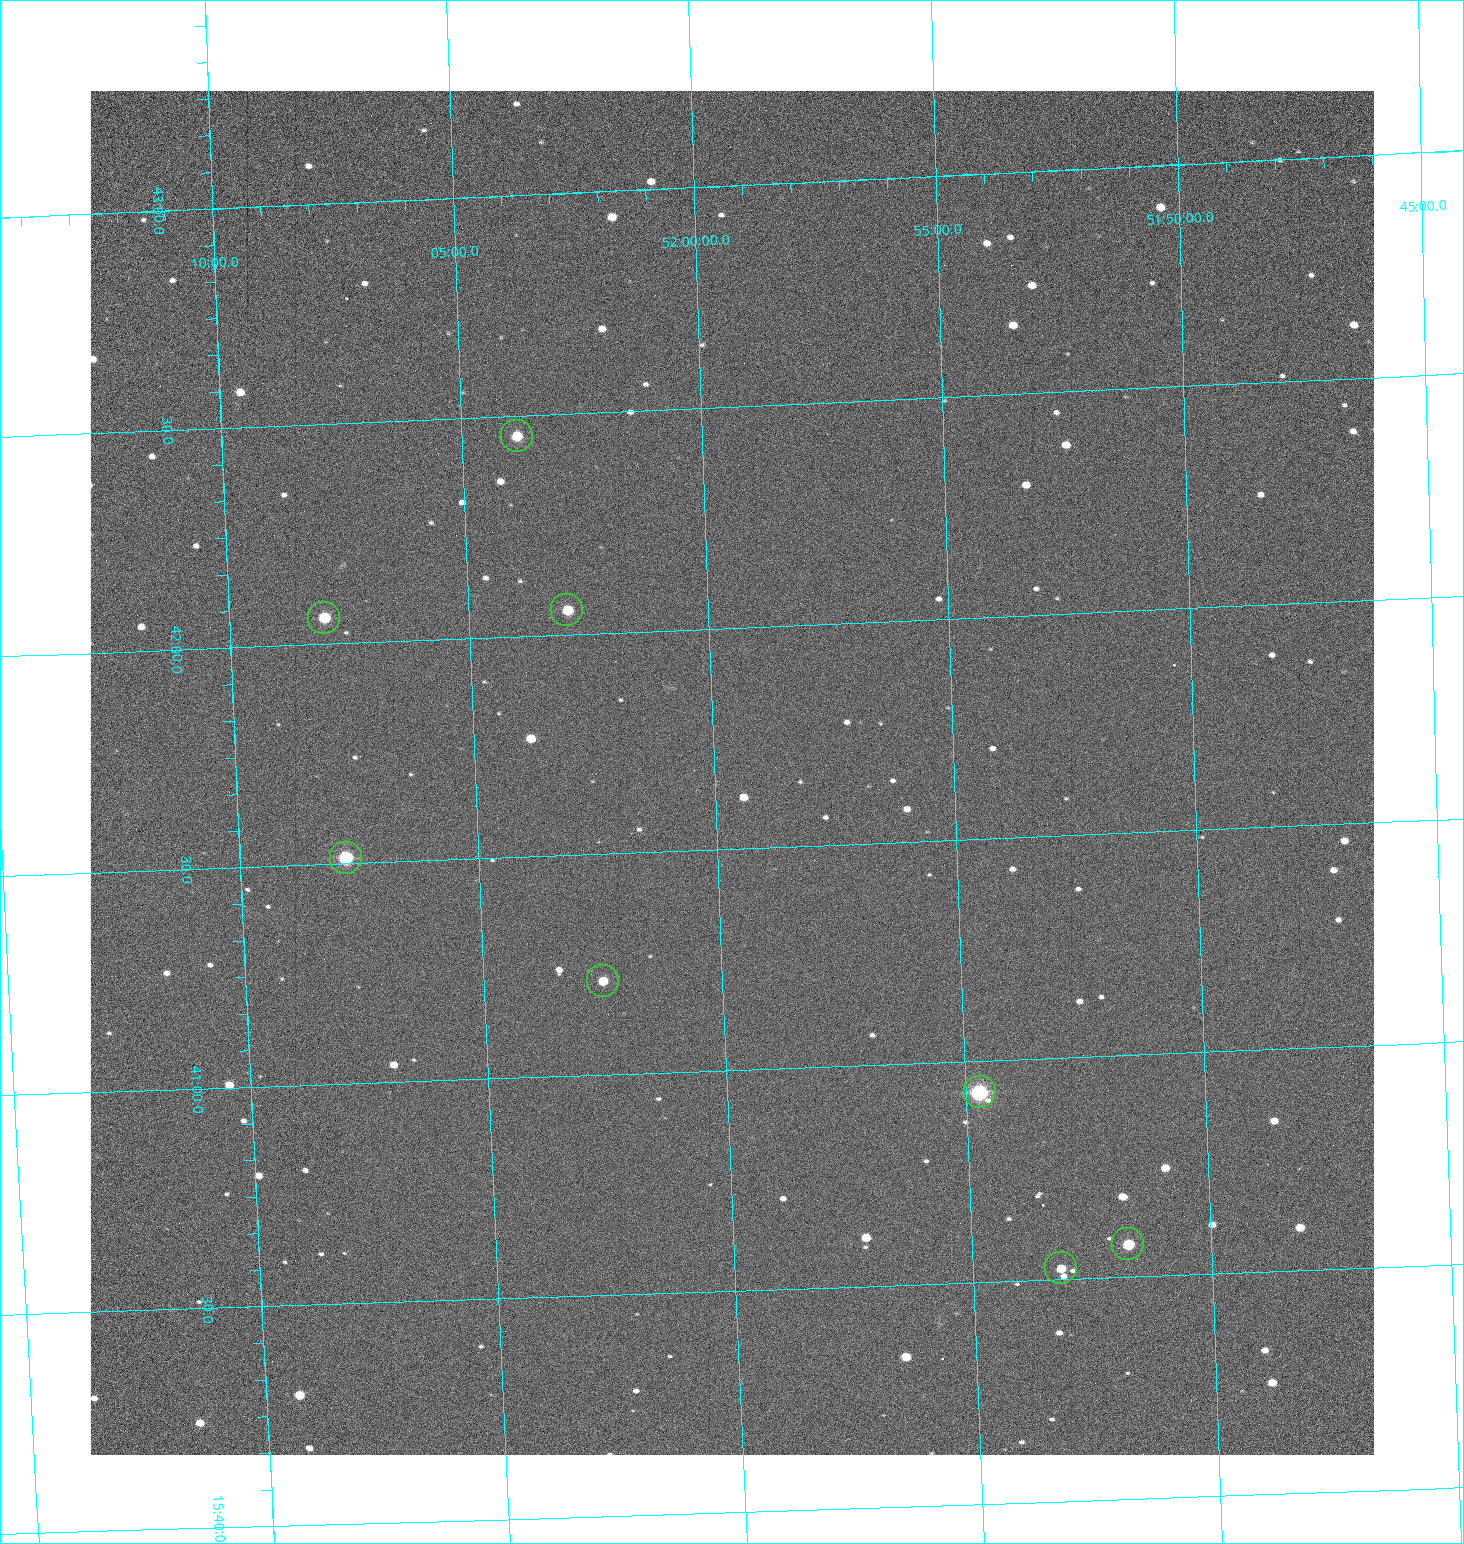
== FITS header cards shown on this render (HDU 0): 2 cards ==
NAXIS1  =                 1284 /fastest changing axis
NAXIS2  =                 1364 /next to fastest changing axis

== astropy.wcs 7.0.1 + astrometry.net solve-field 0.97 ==
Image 1284 x 1364 px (HDU 0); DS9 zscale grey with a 90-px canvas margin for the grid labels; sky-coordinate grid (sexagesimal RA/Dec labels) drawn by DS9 from the SOLVED WCS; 8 Tycho-2 reference stars matched to detected sources circled (green)
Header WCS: RA---TAN/DEC--TAN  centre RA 15:41:40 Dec +52:00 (235.42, +51.99 deg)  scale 1.26 arcsec/px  FOV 26.9' x 28.5'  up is +92 deg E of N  parity flipped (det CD > 0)
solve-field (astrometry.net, Tycho-2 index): VERIFIED the header's WCS against the Tycho-2 star catalogue (8 matches, 0 conflicts) and refined it, rather than solving blind
Solved WCS: RA---TAN-SIP/DEC--TAN-SIP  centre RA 15:41:40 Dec +52:00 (235.42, +51.99 deg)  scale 1.25 arcsec/px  FOV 26.8' x 28.5'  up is +92 deg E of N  parity flipped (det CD > 0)
The solver's refit moves the header's centre by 0.69 arcsec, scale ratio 0.9976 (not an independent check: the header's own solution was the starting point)
Tycho-2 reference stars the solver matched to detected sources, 8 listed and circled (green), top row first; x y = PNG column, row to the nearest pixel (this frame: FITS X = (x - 90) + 1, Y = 1364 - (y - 91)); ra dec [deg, ICRS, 3 dp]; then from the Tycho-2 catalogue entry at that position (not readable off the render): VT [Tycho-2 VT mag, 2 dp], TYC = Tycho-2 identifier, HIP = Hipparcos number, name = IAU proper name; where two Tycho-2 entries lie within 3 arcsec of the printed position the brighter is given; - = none
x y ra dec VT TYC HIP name
517 436 235.614 +52.064 11.61 3489-1132-1 - -
567 610 235.514 +52.049 11.19 3489-1407-1 - -
324 618 235.515 +52.133 11.12 3489-1380-1 - -
346 858 235.378 +52.130 9.31 3489-1322-1 76850 -
603 981 235.303 +52.042 11.52 3489-958-1 - -
980 1092 235.232 +51.912 9.59 3489-824-1 - -
1128 1244 235.143 +51.862 10.97 3489-1016-1 - -
1061 1268 235.131 +51.886 12.29 3489-908-1 - -